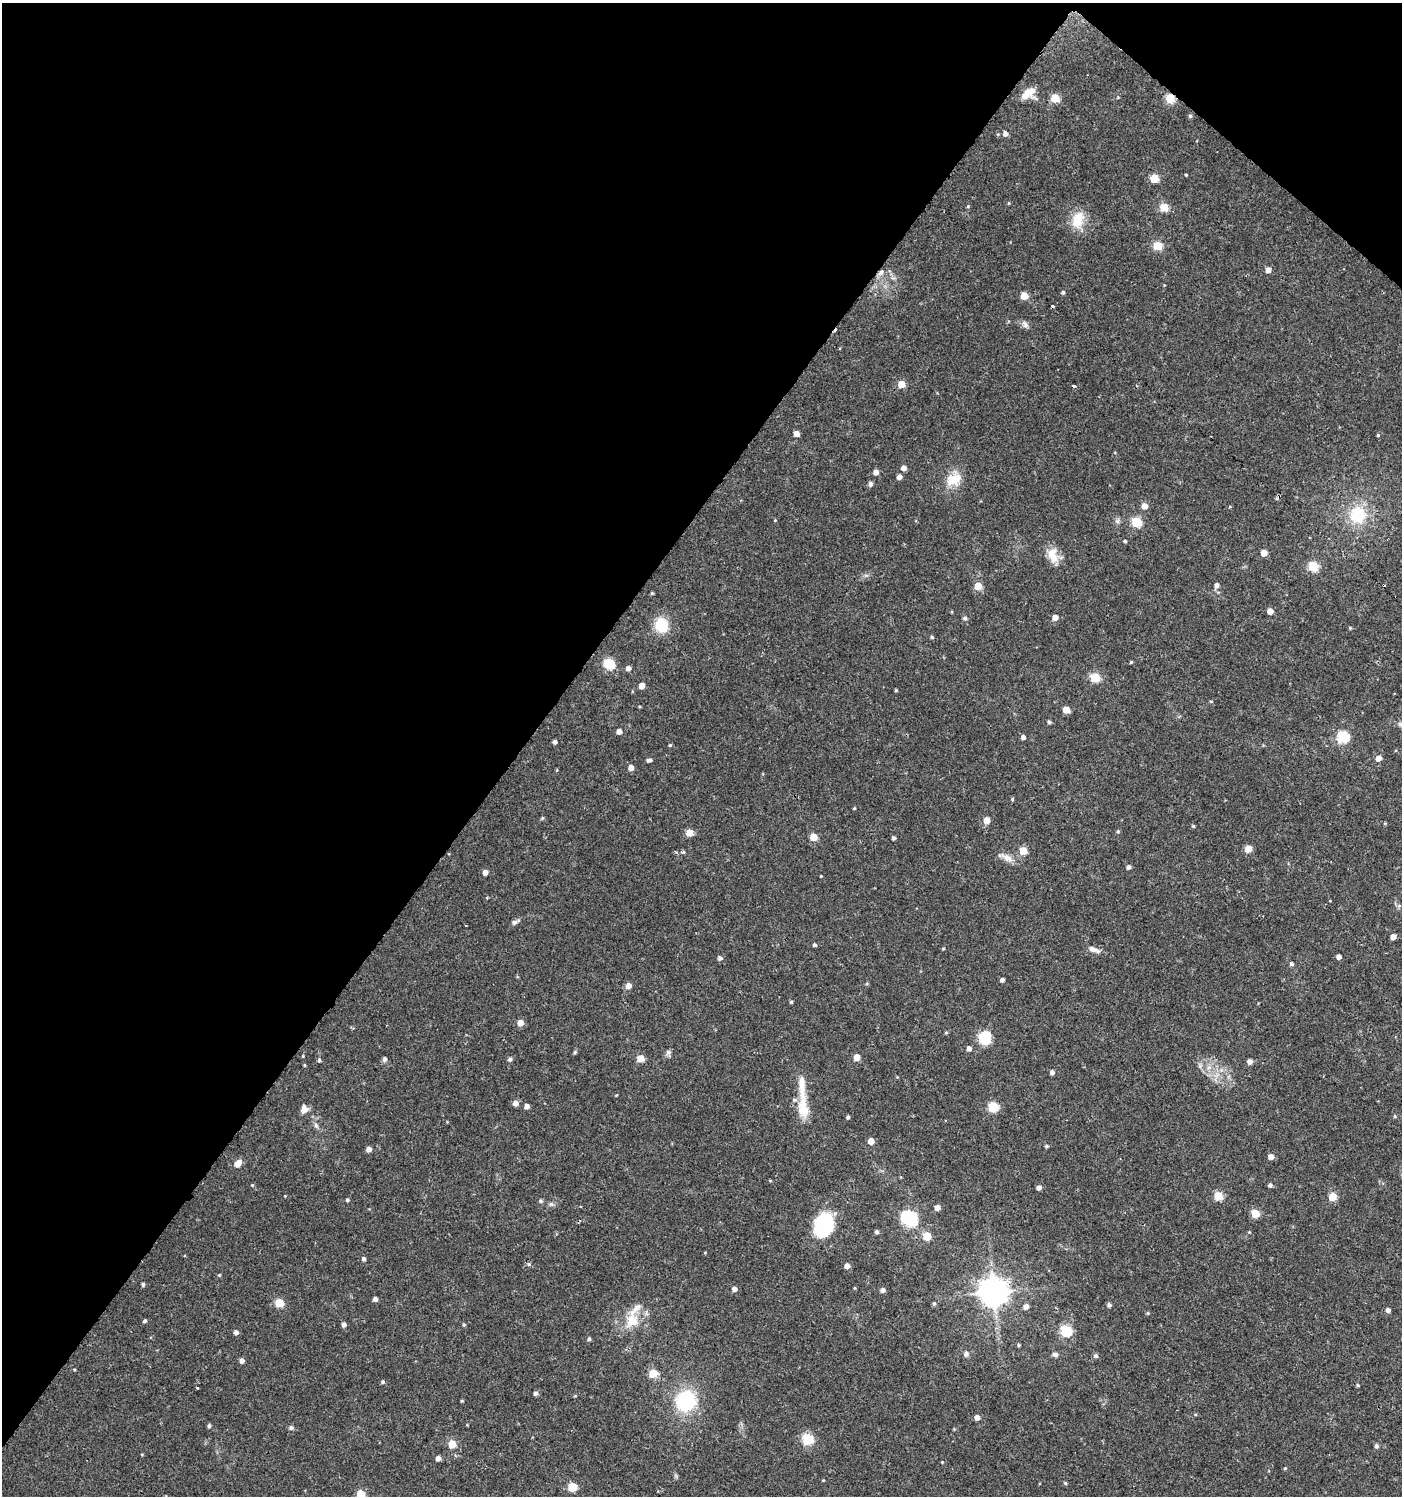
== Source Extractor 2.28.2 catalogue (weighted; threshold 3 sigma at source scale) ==
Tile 2 of 4 x 4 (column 2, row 1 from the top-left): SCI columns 1576-2975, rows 4490-5983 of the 6017 x 5984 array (HDU 1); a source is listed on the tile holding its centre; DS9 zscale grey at full resolution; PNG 1404 x 1498 px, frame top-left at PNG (2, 3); no overlay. Shown black and unused: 39% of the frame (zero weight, under 2 of 3 exposures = <1% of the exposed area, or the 3 px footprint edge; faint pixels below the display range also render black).
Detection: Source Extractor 2.28.2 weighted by HDU 2 'WHT'; one run over the whole footprint, this tile lists its part. Background 0.0285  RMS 0.0035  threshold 0.0158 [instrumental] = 3 sigma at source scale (4.5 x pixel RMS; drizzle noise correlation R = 1.50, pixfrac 1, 0.0396/0.0396 arcsec/px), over >= 5 px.
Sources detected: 186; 3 cosmic-ray / hot-pixel residue — not listed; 2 inside a brighter listed object's ellipse — not listed separately; the other 181 listed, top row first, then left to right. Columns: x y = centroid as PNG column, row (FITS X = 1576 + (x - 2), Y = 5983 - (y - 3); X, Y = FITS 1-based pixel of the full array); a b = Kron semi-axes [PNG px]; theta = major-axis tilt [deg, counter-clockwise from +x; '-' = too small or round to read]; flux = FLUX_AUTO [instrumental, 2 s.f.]
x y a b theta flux
1028 93 16 9 34 5.2
1055 98 5 5 - 12
1170 98 5 5 - 18
1190 116 5 5 - 0.54
1005 134 5 5 - 1.6
1186 175 3 3 - 0.35
1154 178 5 5 - 13
1009 203 5 3 - 0.29
968 206 4 3 - 0.36
1164 207 5 5 - 13
1078 220 24 15 70 7.1
1158 246 5 5 - 14
1268 270 5 4 - 2.6
881 272 10 7 39 1.6
1063 292 4 4 - 0.66
1024 296 5 5 - 6.4
1052 306 3 3 - 1.6
1025 324 11 6 -56 1.2
901 384 5 5 - 6.5
1074 386 4 3 - 1.8
796 434 5 4 - 2.9
1378 435 4 4 - 0.41
904 468 5 5 - 1.9
876 472 5 4 - 2.1
899 477 5 4 - 1.9
954 479 23 17 35 6.6
870 484 7 6 - 0.77
1144 506 5 5 - 2.8
1229 507 4 3 - 0.33
1358 515 22 20 83 15
775 520 4 4 - 0.31
1136 522 5 5 - 21
1125 541 4 3 - 0.46
1264 553 5 5 - 4.1
1053 555 21 12 -78 5.1
1313 566 5 5 - 18
1217 585 6 5 - 1.5
978 586 5 5 - 6.5
652 593 4 4 - 0.38
1270 611 5 4 - 2.7
965 618 5 5 - 0.7
1055 618 5 5 - 2.6
661 625 16 14 -76 9.6
1350 628 4 4 - 0.32
932 637 4 4 - 0.49
1131 662 4 3 - 0.39
609 664 6 5 - 25
628 668 5 5 - 1.5
1095 677 5 5 - 16
642 686 5 4 - 3.9
1211 701 5 3 - 0.3
1066 710 5 5 - 4.4
1049 722 4 4 - 0.72
619 731 4 4 - 2.1
1023 737 4 4 - 1.1
1343 737 6 6 - 39
555 742 4 4 - 1.1
670 745 4 4 - 0.4
1378 758 5 5 - 2.7
649 760 5 4 - 1
631 768 5 5 - 2.3
1012 799 4 3 - 0.52
854 808 4 3 - 0.35
542 818 5 4 - 0.44
986 820 5 5 - 4.7
1385 823 5 3 - 0.28
1193 826 4 4 - 0.4
1118 831 5 4 - 0.51
689 833 5 5 - 6.3
813 837 5 5 - 6.9
894 838 4 4 - 0.77
1248 849 5 5 - 6.4
1023 851 5 5 - 8.1
676 852 5 4 - 0.5
683 852 4 4 - 0.64
1006 857 22 8 -23 3
1129 867 5 4 - 1.2
485 872 5 4 - 2.2
821 876 3 3 - 0.26
487 898 3 3 - 0.51
1399 906 6 5 - 0.59
514 922 9 6 22 0.99
1393 937 5 4 - 2.5
814 945 4 4 - 0.71
943 949 5 3 - 0.33
1093 949 17 6 -20 1.9
1339 957 4 4 - 1.8
720 958 5 5 - 1
1292 964 5 5 - 0.78
1002 980 4 4 - 1
628 986 5 5 - 2.9
791 1002 4 4 - 0.47
520 1023 5 5 - 4
946 1033 4 4 - 0.39
985 1038 15 13 80 8.4
969 1048 5 4 - 1.6
575 1052 5 4 - 0.46
668 1053 9 6 -78 1
857 1057 5 5 - 4
640 1058 5 5 - 6.3
385 1059 5 5 - 1.1
510 1059 5 5 - 0.92
319 1060 5 3 - 0.64
1250 1062 5 4 - 1.9
304 1065 4 3 - 0.33
1052 1072 5 4 - 1.2
515 1103 5 5 - 1.9
527 1106 4 4 - 1.8
803 1107 35 13 -87 8
993 1107 5 5 - 22
304 1109 8 7 - 2.6
1395 1116 5 4 - 0.42
848 1117 4 4 - 0.61
316 1125 9 5 -63 1
871 1141 5 5 - 3.9
1046 1146 4 4 - 0.51
369 1149 5 4 - 1.8
1271 1157 5 4 - 2.5
238 1163 9 6 49 2.4
252 1185 4 3 - 0.32
1270 1185 4 4 - 0.85
1039 1188 5 4 - 1.5
285 1196 3 3 - 0.25
1218 1196 5 5 - 13
1332 1197 5 5 - 9.5
347 1200 4 4 - 0.55
540 1201 5 5 - 0.7
551 1204 7 5 -44 0.75
580 1206 3 3 - 0.42
937 1208 5 5 - 1.9
1255 1213 5 5 - 9.1
909 1217 18 15 -36 14
825 1225 23 19 80 26
877 1232 4 4 - 0.8
927 1236 5 5 - 11
363 1259 5 4 - 1
528 1264 6 5 - 0.56
847 1266 5 5 - 2
219 1275 4 4 - 0.36
143 1284 4 4 - 0.75
734 1289 5 5 - 1.5
883 1290 5 5 - 1.2
994 1292 9 9 - 500
375 1299 4 4 - 1.3
279 1303 5 5 - 12
934 1304 5 4 - 0.54
1109 1305 5 4 - 1
1026 1306 5 5 - 1.8
1388 1310 4 4 - 1.4
1148 1313 5 4 - 0.39
145 1321 4 4 - 0.64
632 1321 36 14 68 9.8
344 1324 5 4 - 1.2
464 1325 4 4 - 0.42
1066 1331 6 6 - 31
236 1332 5 5 - 1.4
589 1339 4 4 - 0.76
1018 1345 4 3 - 0.52
966 1354 7 6 - 1.1
1055 1354 7 6 - 1.1
1096 1356 6 6 - 0.75
242 1361 5 4 - 1.5
653 1373 5 5 - 10
383 1382 5 5 - 0.58
1358 1385 4 3 - 0.41
197 1388 3 3 - 1.4
535 1393 5 5 - 0.98
462 1401 4 3 - 0.38
686 1401 20 19 - 25
977 1417 5 5 - 1.9
209 1426 4 4 - 0.68
291 1428 5 5 - 0.97
808 1439 6 6 - 21
452 1444 5 5 - 9
1376 1446 5 4 - 1
438 1458 5 4 - 1.6
942 1462 3 3 - 0.24
1285 1468 4 3 - 0.31
1065 1483 5 4 - 0.44
572 1487 5 5 - 14
361 1494 5 5 - 11
Overlapping masked pixels (flux is a lower limit): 2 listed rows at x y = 1170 98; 881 272
Isophote crosses this tile's border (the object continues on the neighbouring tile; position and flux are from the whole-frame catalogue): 1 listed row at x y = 361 1494